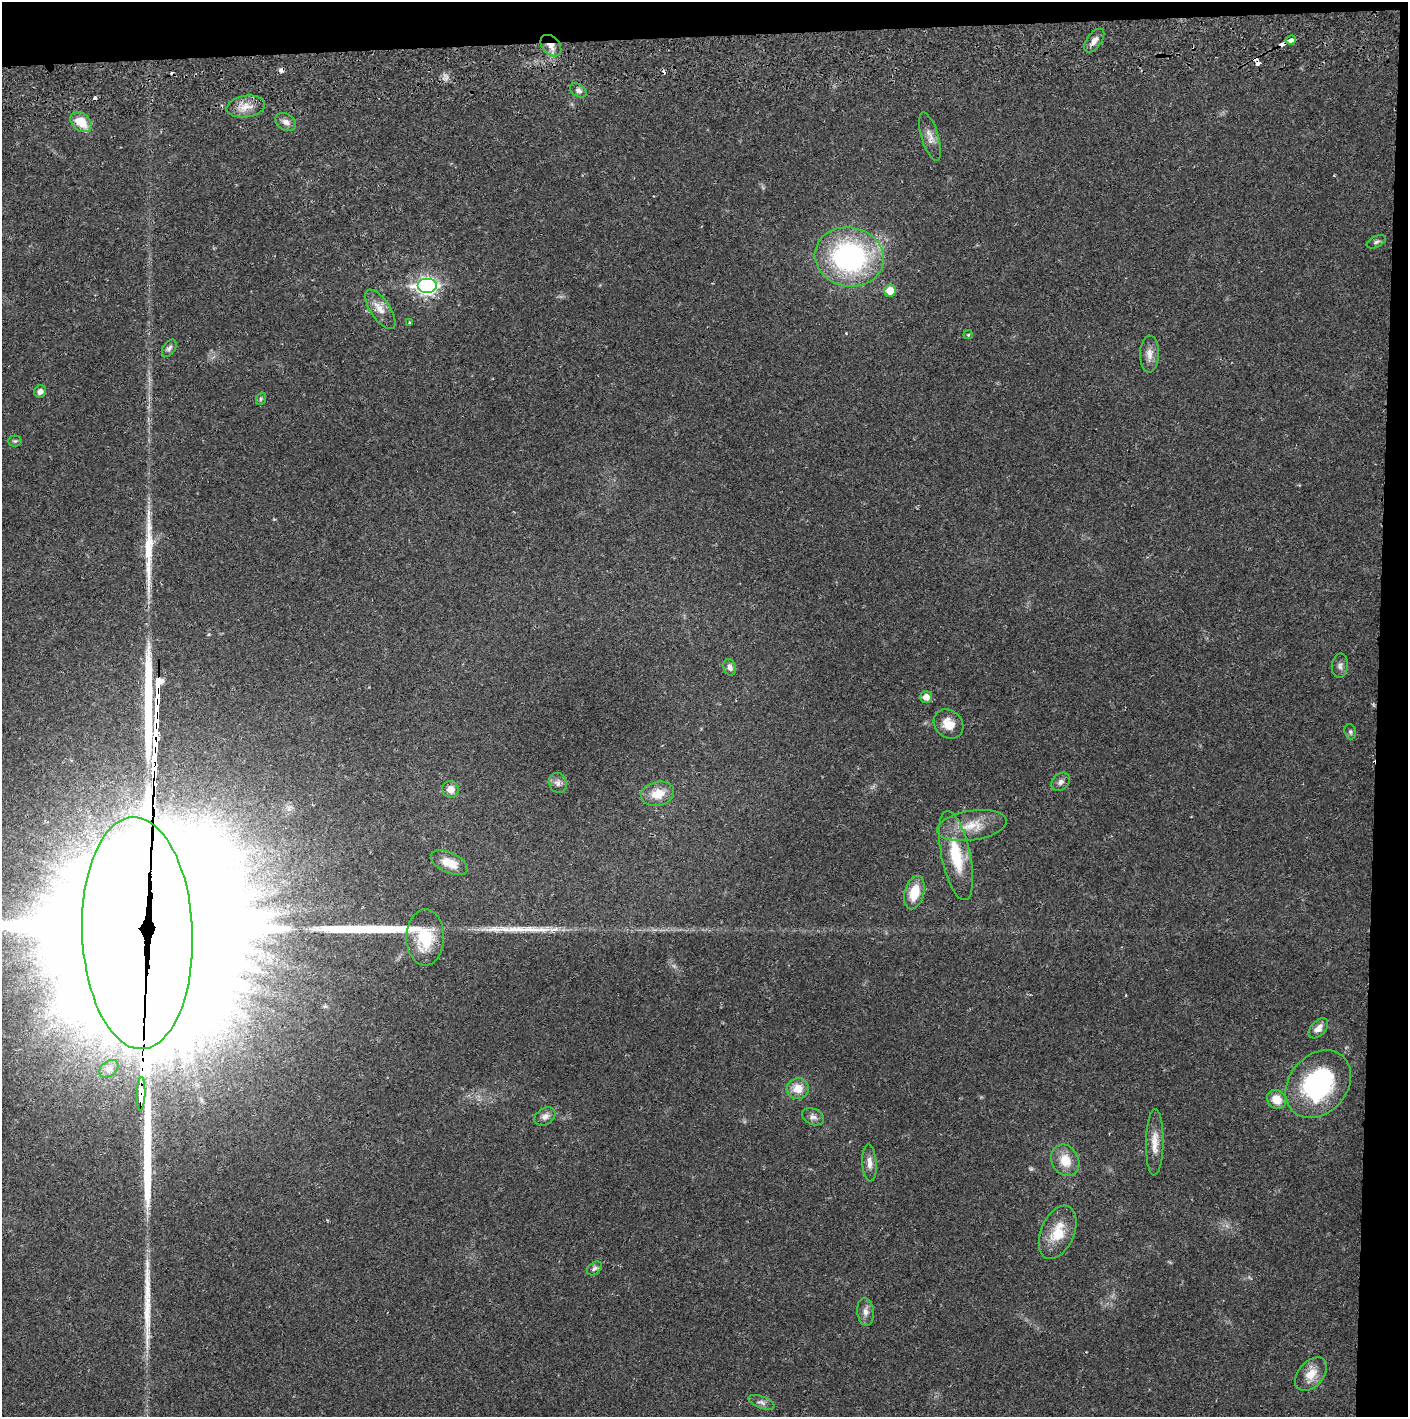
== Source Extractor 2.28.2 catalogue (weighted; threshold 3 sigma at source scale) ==
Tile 3 of 3 x 3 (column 3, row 1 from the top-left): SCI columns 2816-4221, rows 2887-4301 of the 4229 x 4360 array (HDU 1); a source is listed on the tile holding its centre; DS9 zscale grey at full resolution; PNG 1410 x 1419 px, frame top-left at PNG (2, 2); each listed source drawn as its Kron ellipse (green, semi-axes under 4 px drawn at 4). Shown black and unused: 5% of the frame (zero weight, under 2 of 3 exposures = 3% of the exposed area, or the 3 px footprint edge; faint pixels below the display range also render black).
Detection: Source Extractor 2.28.2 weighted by HDU 2 'WHT'; one run over the whole footprint, this tile lists its part. Background 0.0221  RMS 0.0035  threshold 0.0157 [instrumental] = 3 sigma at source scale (4.5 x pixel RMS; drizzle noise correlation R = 1.50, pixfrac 1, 0.05/0.05 arcsec/px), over >= 5 px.
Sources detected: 72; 1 too faint to see at this stretch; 5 inside a brighter object's white glare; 7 cosmic-ray / hot-pixel residue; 7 long thin detections or spike segments (spike, bleed or trail) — neither listed nor drawn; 1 inside a brighter listed object's ellipse — not listed separately; the other 51 listed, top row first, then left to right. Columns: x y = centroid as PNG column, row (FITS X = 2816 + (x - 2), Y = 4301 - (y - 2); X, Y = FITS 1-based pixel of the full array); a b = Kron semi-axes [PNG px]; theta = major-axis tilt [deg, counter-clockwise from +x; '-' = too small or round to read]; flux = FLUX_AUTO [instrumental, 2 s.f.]
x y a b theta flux
1291 40 5 3 - 6.6
1094 41 14 7 54 2.2
551 46 12 8 -48 3.1
578 90 9 6 -32 1.2
246 107 19 10 9 4.2
81 122 12 8 -40 7.2
286 122 11 8 -31 1.8
930 137 25 8 -73 2.9
1376 242 10 5 25 0.95
849 257 35 29 -11 69
427 286 10 7 0 120
890 291 6 6 - 5.4
380 309 23 9 -56 3.9
410 322 3 3 - 0.32
968 335 4 4 - 0.35
169 348 9 6 57 1.1
1149 354 18 9 88 3
40 392 6 6 - 1.6
261 399 6 5 - 0.57
15 441 7 5 2 0.61
1340 666 12 8 84 1.4
730 667 8 6 -76 1.5
926 697 6 6 - 2.8
949 724 16 13 -43 5
1350 732 8 5 -74 0.74
1061 782 10 8 40 1.6
558 783 10 8 -66 1.6
450 789 8 8 - 2.7
658 794 17 12 13 6.2
972 826 35 15 9 8.6
956 856 45 14 -78 16
449 863 20 10 -25 6.2
914 892 17 9 74 7.7
137 933 116 55 -88 29000
425 937 28 19 89 13
1318 1028 12 7 46 2.4
109 1069 11 7 38 1.7
1318 1084 37 29 50 42
798 1089 11 10 - 4.9
141 1094 17 4 88 410
1277 1099 10 9 - 5
545 1117 11 8 32 1.9
813 1117 11 8 -25 1.6
1155 1142 33 9 89 4.6
1065 1160 16 13 -63 6.4
869 1163 18 7 -86 2.4
1058 1232 28 16 67 9.5
594 1268 8 5 38 0.88
865 1312 14 8 -85 2.1
1311 1374 19 12 48 5.1
761 1402 14 6 -20 1.4
Overlapping masked pixels (flux is a lower limit): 4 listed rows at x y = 1291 40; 551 46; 137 933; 141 1094